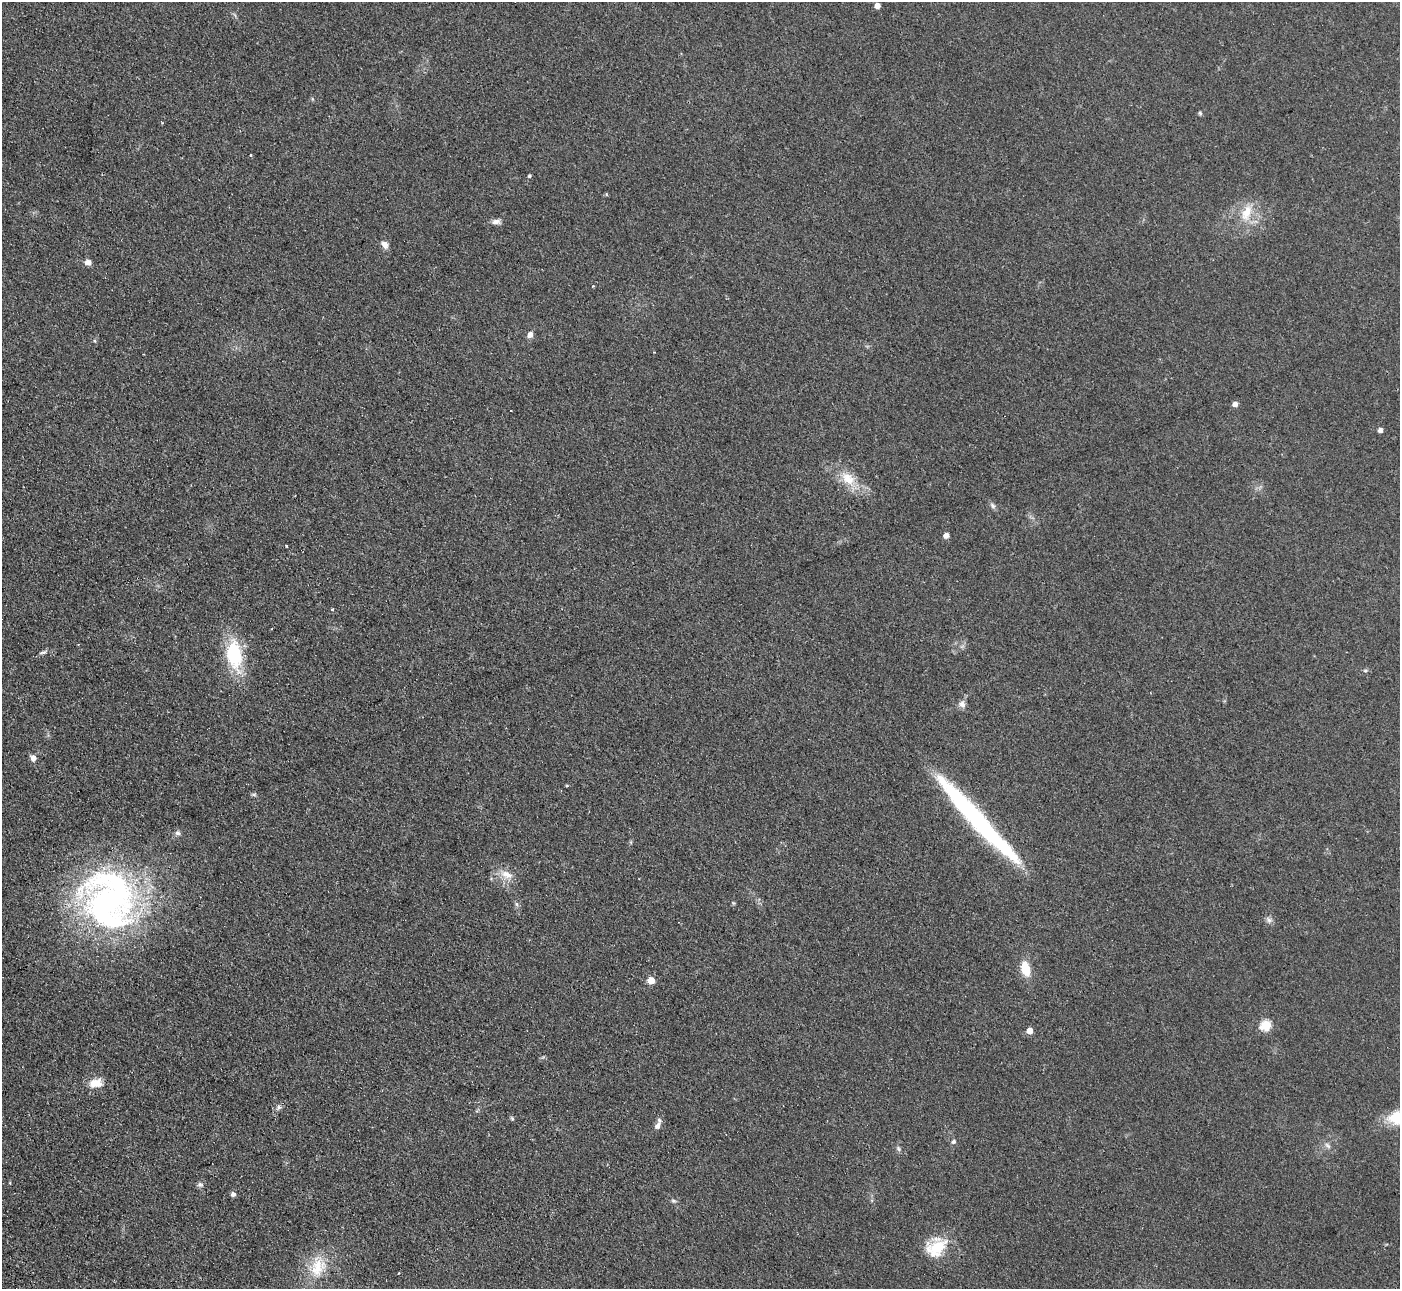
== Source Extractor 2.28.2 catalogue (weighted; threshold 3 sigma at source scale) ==
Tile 7 of 4 x 4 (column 3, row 2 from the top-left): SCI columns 2799-4196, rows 2861-4147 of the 5647 x 5607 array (HDU 1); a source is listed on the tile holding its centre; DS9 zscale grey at full resolution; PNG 1402 x 1291 px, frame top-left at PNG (2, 2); no overlay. Shown black and unused: <1% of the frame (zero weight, under 2 of 3 exposures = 3% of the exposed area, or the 3 px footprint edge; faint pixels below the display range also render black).
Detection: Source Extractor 2.28.2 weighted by HDU 2 'WHT'; one run over the whole footprint, this tile lists its part. Background 0.0882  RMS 0.0083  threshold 0.0373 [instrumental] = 3 sigma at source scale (4.5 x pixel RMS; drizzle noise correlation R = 1.50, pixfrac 1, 0.05/0.05 arcsec/px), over >= 5 px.
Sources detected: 50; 3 inside a brighter object's white glare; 2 cosmic-ray / hot-pixel residue — not listed; the other 45 listed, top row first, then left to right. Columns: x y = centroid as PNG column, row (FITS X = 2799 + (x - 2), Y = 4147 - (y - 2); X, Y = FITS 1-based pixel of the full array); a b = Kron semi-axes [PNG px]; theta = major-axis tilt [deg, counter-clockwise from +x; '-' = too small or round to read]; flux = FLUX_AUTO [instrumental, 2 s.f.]
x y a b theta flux
877 6 4 4 - 6.4
1200 113 6 4 -48 1.2
529 176 4 4 - 1.4
1246 213 25 13 71 18
496 222 11 6 2 3.6
385 244 9 7 -53 4.8
88 262 7 6 - 4.5
593 286 4 2 - 0.68
530 335 6 6 - 4.7
1235 404 5 5 - 4.3
1380 430 5 4 - 3.2
848 478 23 14 -45 17
993 506 9 6 -51 2.3
946 535 4 4 - 6.2
286 546 3 2 - 0.99
332 609 4 3 - 0.85
43 652 11 4 17 2.1
234 655 23 13 -82 63
1365 671 6 4 1 1.1
962 704 10 8 -78 3.9
33 758 8 6 -64 4.1
254 794 8 4 -8 1.3
960 801 75 18 -48 85
177 833 8 6 -16 2.1
506 874 18 10 -22 9.7
733 903 6 3 -71 0.93
516 904 6 5 - 1.7
108 905 82 58 -56 250
1269 920 7 6 - 2.6
1025 969 15 9 -76 17
651 981 5 5 - 14
1266 1025 6 5 - 51
1029 1031 5 5 - 8.4
96 1083 18 11 9 11
279 1107 7 6 - 2
512 1119 6 4 -62 1.2
658 1126 11 7 58 4
954 1142 6 6 - 1.9
1327 1145 11 5 -45 2.6
898 1149 8 5 -57 1.8
200 1185 9 7 -10 2.1
233 1194 6 6 - 2.5
673 1201 7 5 -20 1.5
937 1247 18 14 36 37
318 1267 32 21 71 28